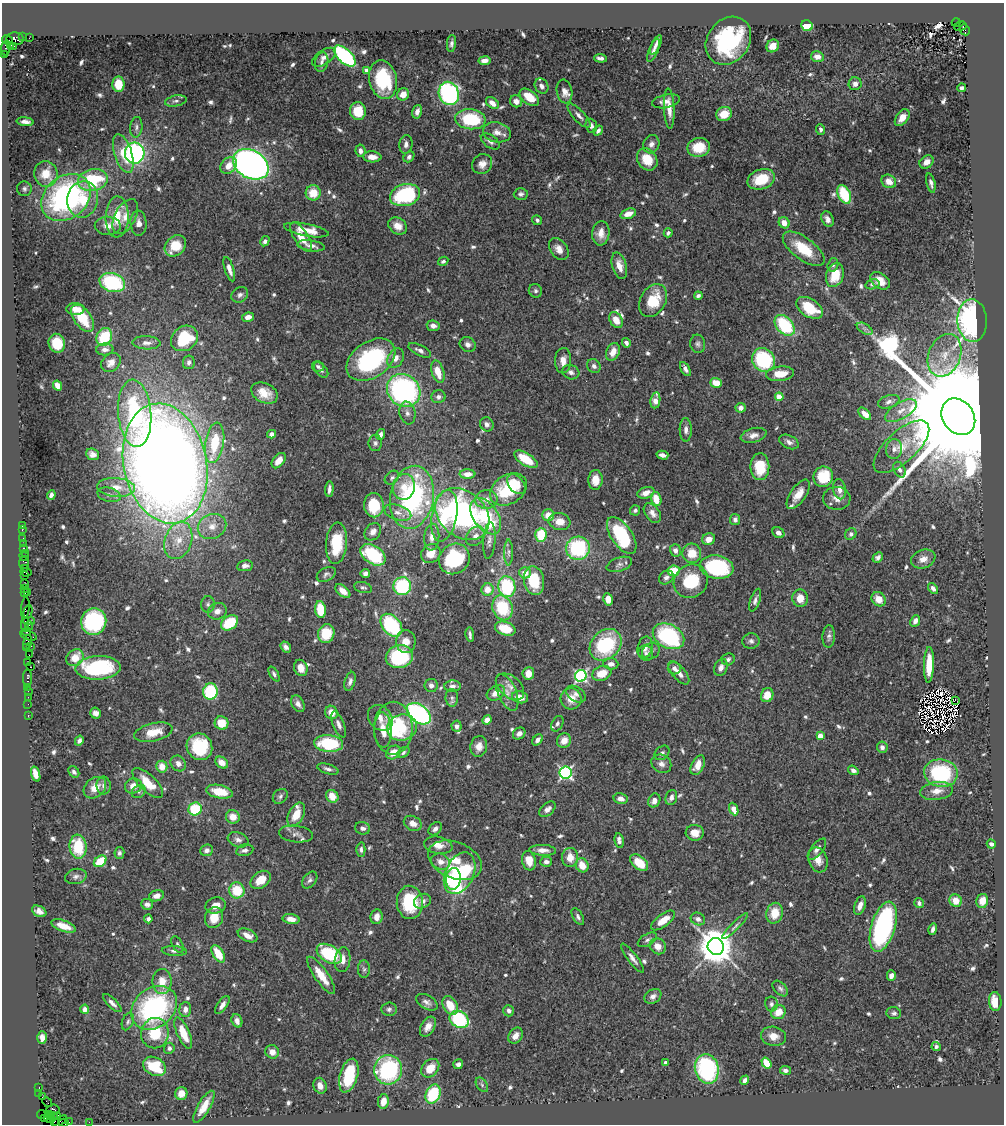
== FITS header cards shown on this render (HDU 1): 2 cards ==
NAXIS1  =                 1002
NAXIS2  =                 1122

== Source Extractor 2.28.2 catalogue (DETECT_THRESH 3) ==
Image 1002 x 1122 px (HDU 1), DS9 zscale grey, 1 PNG px = 1 image px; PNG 1006 x 1126 px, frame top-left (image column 1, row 1122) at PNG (2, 3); each listed source drawn as its Kron ellipse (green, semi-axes under 4 px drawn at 4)
Background 1.98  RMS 0.043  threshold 0.13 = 3 sigma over >= 5 px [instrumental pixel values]
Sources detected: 715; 2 with non-positive FLUX_AUTO (blend fragments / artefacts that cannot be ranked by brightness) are neither listed nor drawn; of the other 713, the 500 brightest by FLUX_AUTO listed and drawn (213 fainter detections omitted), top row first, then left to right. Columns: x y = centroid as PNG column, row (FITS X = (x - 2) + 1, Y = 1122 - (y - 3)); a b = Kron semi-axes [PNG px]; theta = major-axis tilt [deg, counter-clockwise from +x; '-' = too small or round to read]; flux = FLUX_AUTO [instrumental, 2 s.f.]
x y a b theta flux
956 22 4 3 - 540
807 26 6 5 - 100
960 26 6 4 10 750
965 30 6 5 - 610
23 36 3 2 - 180
29 38 2 2 - 20
15 39 8 6 -2 910
7 40 6 4 -32 310
728 41 26 21 52 350
451 43 8 4 84 8.6
10 45 3 2 - 83
656 45 10 3 65 15
14 46 2 2 - 89
773 46 7 6 - 28
6 48 7 3 87 240
653 50 12 4 67 12
5 55 3 2 - 550
345 56 13 7 -44 420
324 57 13 7 34 16
817 57 6 5 - 22
600 58 6 3 -5 10
484 61 6 4 11 22
322 62 10 6 79 11
367 71 4 4 - 36
383 80 19 14 -78 180
118 84 8 6 -87 57
855 84 6 6 - 16
542 86 8 6 -60 14
962 88 4 4 - 8.7
564 91 12 7 -80 20
449 93 12 10 -70 510
403 94 6 6 - 32
529 97 11 6 -38 54
176 101 11 5 10 9.3
516 101 6 5 - 18
666 101 14 6 12 21
492 103 7 5 -39 22
669 109 20 5 -87 29
358 111 9 8 - 66
417 112 7 4 74 16
724 114 8 7 - 51
579 116 15 5 -47 15
902 118 9 6 53 28
470 119 15 10 -6 180
25 122 8 4 -7 17
591 126 7 5 -69 13
136 127 10 6 83 10
821 130 5 4 - 7.8
598 131 5 4 - 9.4
497 132 14 10 -11 25
490 141 11 6 -36 12
406 144 9 6 83 12
651 144 9 8 - 15
699 147 11 9 11 79
360 151 6 5 - 13
135 153 10 10 - 640
123 154 20 8 -72 62
372 157 9 5 -4 22
409 157 6 4 47 8.5
647 159 12 9 -56 62
927 162 7 6 - 23
251 164 19 14 -30 1600
482 164 10 9 - 21
229 165 9 7 48 33
46 174 13 11 -75 67
761 179 14 10 19 86
93 180 15 11 12 180
889 181 7 6 - 28
931 183 10 4 -76 10
24 189 7 7 - 9.3
313 193 7 7 - 57
521 194 7 6 - 8.6
844 194 10 6 -64 120
405 195 15 10 15 270
66 198 27 21 40 690
83 199 18 15 80 87
628 214 8 5 17 25
125 216 19 10 62 37
117 217 20 11 88 72
828 219 8 5 -63 16
537 220 5 5 - 7.3
138 223 13 8 -85 20
784 223 6 5 - 32
108 226 13 9 -2 28
398 226 10 8 -34 27
306 230 22 6 -11 45
601 233 12 8 86 26
668 233 4 3 - 7.3
301 237 17 7 -57 40
265 241 5 4 - 10
175 246 12 9 46 71
311 246 14 5 -8 16
559 249 12 8 -54 24
804 249 24 11 -36 97
443 261 5 4 - 7.4
833 265 7 5 72 7.8
619 266 14 7 -74 31
229 269 13 4 -72 19
835 275 12 8 73 78
880 281 11 7 -37 35
112 282 13 9 -16 260
872 284 7 5 15 8.3
535 291 7 6 - 8.3
240 295 9 7 36 11
698 296 4 4 - 8.1
653 300 17 12 61 100
810 308 15 9 -33 96
75 309 9 6 -1 25
248 317 6 4 10 24
83 318 15 8 -54 83
616 320 8 6 -58 38
972 321 21 14 -87 1000
785 325 12 8 -47 190
433 326 6 5 - 15
865 329 8 5 -31 8.5
104 337 9 7 62 130
184 338 14 12 36 180
57 343 9 8 - 81
146 343 14 6 -1 18
626 343 5 4 - 8.9
468 344 8 7 - 13
698 344 9 7 -80 9.7
105 349 9 6 2 14
420 350 12 5 -25 12
613 352 9 6 67 33
944 355 22 16 68 82
396 358 10 7 61 21
371 360 27 18 34 350
764 360 12 11 - 240
563 361 12 8 88 26
111 362 11 8 43 27
189 362 7 6 - 12
318 366 6 5 - 7.3
594 366 7 6 - 11
685 369 8 4 -59 11
321 370 9 5 -48 9.2
438 372 11 6 -72 51
571 372 9 7 -18 14
780 374 14 7 6 50
716 383 6 5 - 43
57 386 5 4 - 26
404 390 18 15 -40 660
264 393 14 9 -25 42
438 397 7 6 - 11
779 397 4 4 - 83
655 400 8 5 82 25
889 402 11 6 17 15
741 408 5 5 - 15
901 411 18 8 30 33
135 413 34 16 -85 340
407 413 11 8 -75 16
865 414 7 4 -43 25
958 417 19 15 -55 180000
487 424 7 6 - 11
686 430 12 6 -89 15
272 434 4 4 - 12
380 434 5 4 - 12
753 435 13 7 15 19
789 442 10 6 -25 13
215 443 20 9 81 98
375 443 8 6 90 9.7
901 447 35 15 43 79
894 449 10 8 81 17
93 454 7 5 -21 15
662 455 6 4 -14 14
526 459 13 6 -32 74
279 461 9 5 51 29
165 463 61 41 -78 6500
760 467 13 9 -89 84
899 470 8 5 -63 11
467 474 8 5 -1 23
823 477 10 9 - 100
392 478 8 6 41 7.5
595 480 10 7 87 37
516 484 11 7 -51 36
116 487 19 9 -4 40
404 487 13 11 77 45
329 489 7 3 84 11
508 489 20 14 34 150
839 489 10 6 -81 19
646 493 9 5 18 25
798 494 17 7 55 35
51 495 4 4 - 14
109 495 12 7 -15 12
412 497 32 21 80 520
837 498 14 11 -2 24
486 499 11 9 3 21
656 499 7 5 -76 49
374 505 12 10 -89 110
635 510 5 5 - 7.5
398 512 14 7 -17 19
652 513 11 7 -53 18
462 514 30 22 -40 690
548 515 6 6 - 35
444 516 26 12 79 130
486 516 20 12 -55 200
735 519 5 5 - 9.4
559 521 11 8 -10 36
22 526 4 2 - 32
212 526 14 12 23 39
22 530 2 2 - 13
373 532 9 7 50 18
778 533 6 5 - 14
851 534 6 5 - 10
541 535 7 5 87 97
622 535 21 10 -55 210
475 536 11 8 49 19
432 537 13 7 85 23
23 538 2 2 - 70
709 539 7 5 23 27
178 540 19 13 71 63
489 541 18 6 85 15
23 543 2 2 - 32
336 543 21 10 86 120
23 548 3 3 - 180
578 548 12 11 - 250
675 550 6 5 - 13
508 552 13 4 -90 10
25 553 2 2 - 36
692 553 10 9 - 53
431 554 10 9 - 39
373 555 14 9 -33 200
24 557 5 2 - 56
878 557 5 4 - 9.7
454 559 16 14 44 220
923 559 12 9 21 24
24 563 6 5 - 340
619 564 13 7 18 12
245 566 8 5 8 14
717 567 17 11 -9 250
24 568 2 2 - 110
674 571 6 5 - 90
26 572 6 3 -7 290
525 573 6 5 - 34
326 574 10 6 28 9.5
365 574 5 4 - 13
24 575 3 2 - 120
666 577 8 6 38 10
534 581 14 10 -81 110
691 581 18 16 38 130
24 584 3 2 - 120
402 586 9 9 - 220
363 587 9 5 -14 7.5
507 587 10 8 -80 220
24 589 3 2 - 130
487 589 6 6 - 35
933 589 6 4 -53 13
343 591 9 5 -40 28
24 592 3 3 - 190
28 592 3 3 - 210
800 598 9 8 - 33
608 599 6 4 -81 29
879 599 8 6 -45 37
755 600 12 5 71 11
208 604 8 7 - 8.9
25 608 11 3 85 510
503 608 13 10 -70 150
320 609 8 5 -82 92
217 611 10 8 25 22
28 612 7 3 76 420
29 621 6 2 -1 390
94 621 13 12 - 330
915 621 6 4 66 18
229 623 9 6 35 110
25 624 7 2 -87 430
391 625 13 9 -49 270
29 626 4 2 - 170
505 629 10 6 -18 71
27 632 4 3 - 250
326 634 9 8 - 89
470 635 7 3 -83 7.7
29 636 8 3 -16 420
669 636 17 12 -26 360
829 636 11 6 87 11
751 641 8 8 - 10
27 642 7 4 77 430
406 642 11 10 - 33
606 645 17 14 46 230
31 646 2 2 - 84
286 647 6 4 -52 12
645 647 11 7 76 18
27 648 4 2 - 140
651 651 9 7 35 13
646 653 8 7 - 9.4
29 655 2 2 - 81
399 656 14 11 15 220
75 658 9 7 38 46
728 659 6 6 - 8.1
27 663 3 2 - 100
611 664 7 5 -4 18
929 665 18 5 88 71
31 667 3 2 - 110
721 667 9 6 66 15
98 668 22 12 3 270
301 668 8 6 -69 32
674 668 6 6 - 12
528 673 6 5 - 32
602 673 10 7 19 53
679 673 14 6 -49 23
274 674 8 4 -58 7.7
581 676 6 5 - 500
28 678 9 3 90 310
350 681 10 5 74 11
431 685 6 6 - 14
452 686 8 5 4 11
27 687 3 2 - 150
510 687 16 10 -41 25
28 691 2 2 - 32
210 691 8 7 - 230
507 692 19 9 -67 32
496 693 10 7 32 28
576 694 11 7 -35 13
767 695 7 6 - 41
28 697 2 2 - 56
520 697 8 6 -13 35
452 698 9 6 -88 9.1
571 699 10 10 - 42
955 700 2 2 - 73
28 704 2 2 - 78
298 704 9 6 -59 15
331 712 7 6 - 30
96 713 6 5 - 13
419 714 13 8 -36 660
28 715 3 2 - 96
380 718 14 11 -49 26
487 720 5 4 - 29
221 723 7 6 - 52
339 724 14 5 -67 15
557 724 8 5 63 8.8
457 726 5 5 - 13
402 727 15 13 17 68
393 728 26 19 89 190
383 730 17 8 -87 43
153 732 19 9 14 57
519 733 6 5 - 12
820 736 4 4 - 44
537 740 6 4 51 13
79 741 5 4 - 10
564 741 7 6 - 28
329 743 14 8 -5 180
479 746 11 8 78 25
199 747 13 12 - 170
882 747 5 5 - 12
393 752 8 6 37 39
403 753 7 4 37 7.5
662 753 8 6 44 9
178 763 8 7 - 17
222 763 7 5 -37 32
661 764 10 8 -32 16
698 765 10 6 64 31
162 767 6 5 - 41
328 769 11 5 -18 11
853 770 5 4 - 12
74 772 6 5 - 9
566 772 6 6 - 590
941 773 17 14 -9 260
36 774 8 4 -73 30
148 783 20 8 -44 64
104 785 9 7 -82 13
133 786 8 7 - 30
95 788 12 9 41 38
937 791 17 9 8 36
139 792 7 6 - 7.7
219 792 14 6 -11 69
280 796 8 6 44 8.9
332 796 7 5 -52 37
671 797 8 5 73 14
621 799 7 5 -14 16
654 800 7 5 65 21
195 809 7 6 - 140
547 809 9 6 43 16
734 809 6 4 -68 39
296 815 13 7 63 51
233 817 7 6 - 35
413 823 9 7 -27 26
363 828 8 6 -16 12
435 829 8 5 42 12
695 833 9 8 - 32
296 834 17 8 -7 18
238 840 11 7 -20 14
619 841 7 4 -80 13
991 844 5 4 - 8.1
438 845 14 8 -11 27
78 847 12 8 -83 120
817 849 13 5 52 14
207 850 6 5 - 13
245 850 9 5 12 12
361 850 7 4 -89 8.9
543 850 13 5 -3 22
119 853 6 5 - 7.5
570 857 9 8 - 38
455 860 28 18 -22 120
818 860 13 9 -72 29
100 861 7 5 37 85
529 861 10 7 -78 43
440 862 9 7 -23 20
546 862 6 5 - 11
639 863 10 6 -42 63
582 865 7 6 - 47
460 873 22 14 65 410
76 876 11 7 13 12
453 879 11 7 86 140
261 880 11 7 37 51
310 880 9 6 52 9.9
237 890 8 7 - 98
156 896 7 5 16 17
422 901 9 7 27 14
956 901 6 6 - 37
982 901 7 6 - 26
410 902 16 13 -87 150
919 903 5 4 - 8.9
147 904 6 5 - 12
216 906 10 8 19 29
860 906 9 5 70 23
39 911 8 5 -26 17
775 913 10 8 75 54
377 917 7 6 - 23
578 917 9 5 -61 8.9
214 918 11 9 69 48
148 919 4 4 - 8.3
291 919 8 5 -10 24
698 919 7 6 - 13
663 920 14 6 37 43
63 926 13 5 -18 41
735 926 18 3 45 10
883 927 26 12 73 510
933 929 6 3 76 11
247 935 10 6 -25 24
647 940 10 5 30 9.9
177 944 9 5 -60 7.4
658 946 8 7 - 27
716 947 8 8 - 7700
174 951 12 5 -3 11
218 954 10 5 -59 68
329 954 14 8 -32 180
632 958 18 5 -53 16
343 960 12 8 82 24
364 969 9 6 -87 8.2
321 975 22 6 -55 56
891 976 5 4 - 14
162 982 12 9 89 45
780 989 9 5 -45 8.9
653 996 9 6 31 14
427 1002 12 6 -30 14
995 1002 9 6 -85 44
112 1003 12 4 -45 13
771 1004 7 6 - 9.4
222 1005 10 5 55 15
450 1005 10 7 -59 57
154 1008 25 19 40 490
85 1009 4 4 - 21
185 1009 7 6 - 17
389 1009 7 7 - 8.9
509 1011 6 5 - 9
778 1012 7 7 - 42
894 1013 7 6 - 8
459 1019 10 8 -30 240
128 1021 9 5 69 7.7
237 1021 7 5 -69 13
428 1027 11 6 59 22
155 1033 15 14 - 98
183 1033 17 6 -66 62
515 1036 9 6 53 22
773 1036 12 9 -10 31
42 1038 6 4 -87 21
936 1047 4 4 - 7.2
169 1048 5 5 - 9.2
272 1052 7 6 - 23
666 1063 4 4 - 21
766 1063 6 4 -55 68
458 1064 5 4 - 10
155 1066 12 9 -30 130
430 1068 10 7 47 53
707 1069 15 12 -76 350
388 1070 15 14 - 410
785 1070 5 4 - 9
349 1075 17 9 74 160
745 1080 5 4 - 16
482 1085 8 5 -55 7.3
320 1086 8 6 -68 21
39 1087 3 2 - 74
181 1093 6 6 - 33
39 1094 4 2 - 120
433 1094 10 7 67 180
42 1097 2 2 - 54
383 1101 7 5 77 47
47 1102 5 2 - 130
204 1107 18 6 60 45
53 1109 6 5 - 600
41 1114 4 2 - 96
49 1114 4 3 - 290
58 1116 4 3 - 230
53 1117 4 3 - 180
44 1118 4 2 - 68
49 1118 4 3 - 79
55 1121 3 2 - 100
59 1122 9 3 39 250
69 1122 3 2 - 55
89 1122 2 2 - 36
64 1123 5 4 - 410
At the frame edge (FLAGS 8, measured only in part): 1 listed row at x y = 64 1123
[213 fainter detections neither listed nor drawn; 2 non-positive-flux detections neither listed nor drawn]